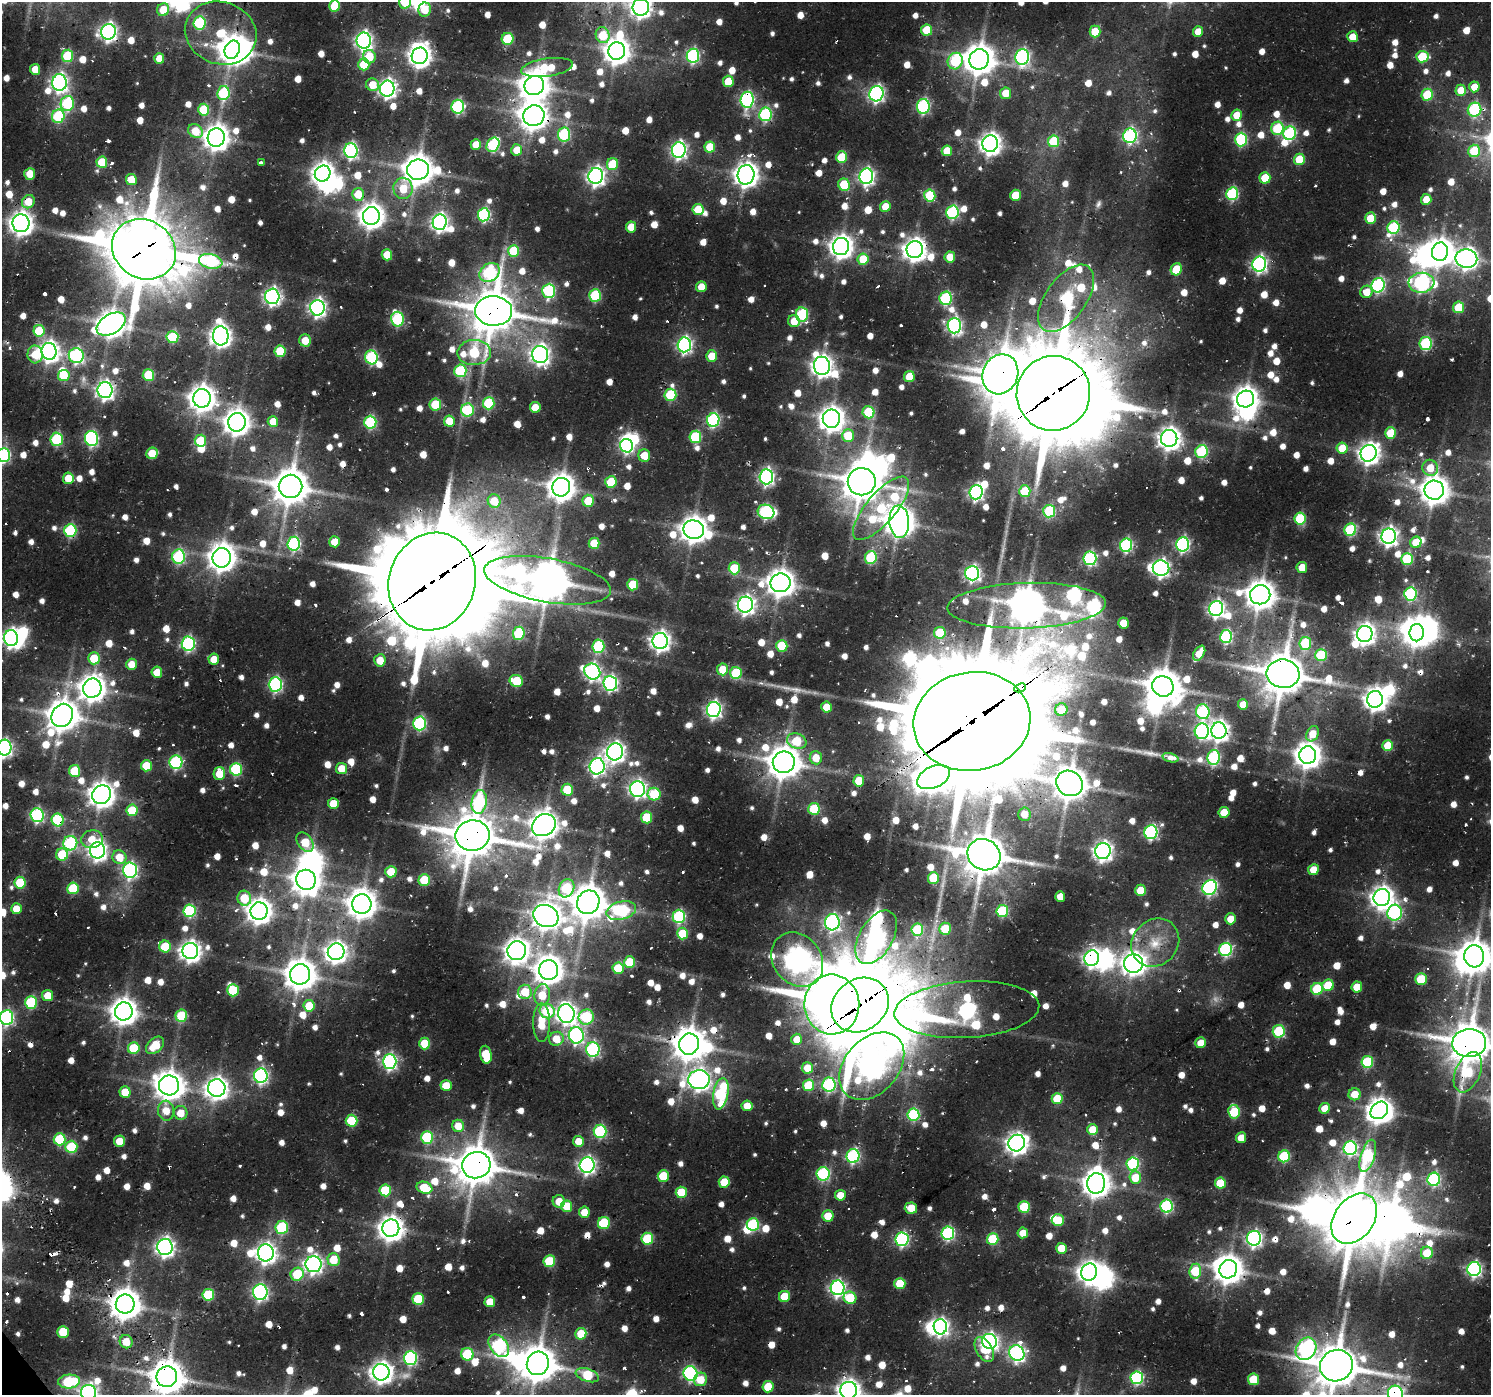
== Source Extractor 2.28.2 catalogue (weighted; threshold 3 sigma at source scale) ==
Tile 7 of 4 x 4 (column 3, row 2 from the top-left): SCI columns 2979-4467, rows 3098-4490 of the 6193 x 6150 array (HDU 1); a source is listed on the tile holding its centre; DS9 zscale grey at full resolution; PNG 1493 x 1397 px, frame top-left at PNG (2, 2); each listed source drawn as its Kron ellipse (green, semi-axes under 4 px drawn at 4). Shown black and unused: <1% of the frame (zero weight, under 2 of 3 exposures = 8% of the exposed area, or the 3 px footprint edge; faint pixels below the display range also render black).
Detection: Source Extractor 2.28.2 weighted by HDU 2 'WHT'; one run over the whole footprint, this tile lists its part. Background 0.0452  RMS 0.0057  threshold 0.0257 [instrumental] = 3 sigma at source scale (4.5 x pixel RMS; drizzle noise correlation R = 1.50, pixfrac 1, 0.0396/0.0396 arcsec/px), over >= 5 px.
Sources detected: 1280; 9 too faint to see at this stretch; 36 inside a brighter object's white glare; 40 cosmic-ray / hot-pixel residue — neither listed nor drawn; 17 inside a brighter listed object's ellipse — not listed separately; of the other 1178, all 500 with FLUX_AUTO >= 10.1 (the completeness limit of this list) listed and drawn (678 fainter detections not listed), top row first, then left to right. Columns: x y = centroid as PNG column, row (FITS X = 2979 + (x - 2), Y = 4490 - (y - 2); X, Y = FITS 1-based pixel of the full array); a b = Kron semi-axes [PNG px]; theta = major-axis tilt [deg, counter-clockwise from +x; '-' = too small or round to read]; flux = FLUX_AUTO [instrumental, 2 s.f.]
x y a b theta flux
405 2 6 6 - 27
335 6 6 5 - 28
641 7 8 8 - 370
163 10 6 6 - 17
425 10 7 6 - 12
199 23 6 6 - 57
927 30 6 5 - 24
1095 31 6 5 - 18
1198 31 5 5 - 10
108 32 8 7 - 240
221 33 36 31 -19 45
603 35 8 7 - 29
1353 37 5 5 - 11
508 39 6 6 - 37
364 41 8 7 - 240
232 50 9 7 66 790
617 51 9 8 - 710
68 56 6 5 - 41
420 56 8 7 - 500
693 56 7 6 - 99
369 57 7 6 - 21
1022 57 8 7 - 160
1422 57 6 5 - 32
159 58 5 5 - 12
979 59 10 9 - 1200
955 61 8 7 - 52
364 64 6 5 - 22
547 67 26 9 8 25
35 69 5 5 - 11
728 81 6 5 - 18
59 83 8 7 - 240
372 85 6 6 - 11
534 86 10 9 - 1100
1474 87 5 5 - 11
387 89 8 7 - 260
1461 90 5 5 - 14
223 93 7 6 - 60
1006 93 6 5 - 13
876 94 8 7 - 170
1427 95 6 5 - 30
747 100 8 6 84 130
67 103 7 6 - 66
923 106 7 6 - 100
458 107 7 6 - 87
204 110 6 5 - 33
1475 110 7 6 - 76
765 114 7 6 - 82
1237 115 5 5 - 14
58 116 7 6 - 54
534 116 11 10 - 860
1277 128 6 6 - 42
195 131 8 6 -34 16
1290 133 7 6 - 78
564 134 7 6 - 58
1130 136 7 6 - 110
216 137 9 8 - 700
1241 140 7 6 - 69
1054 141 6 5 - 34
990 144 8 7 - 450
476 145 5 5 - 12
493 145 7 6 - 77
710 147 5 5 - 20
517 150 6 5 - 11
679 150 8 7 - 200
351 151 7 6 - 130
947 151 5 5 - 15
1474 151 6 6 - 27
842 157 6 5 - 29
1299 159 6 5 - 26
102 162 5 5 - 24
261 163 4 3 - 17
612 164 6 5 - 27
418 170 11 10 - 1100
30 174 6 5 - 14
323 174 8 7 - 470
746 175 10 8 79 620
596 176 8 7 - 280
866 176 8 7 - 200
1265 178 5 5 - 22
131 180 5 5 - 13
844 185 6 5 - 29
403 188 10 9 - 17
358 194 6 6 - 16
1232 194 6 6 - 72
930 195 6 5 - 38
1015 195 5 5 - 19
1426 199 5 5 - 12
28 202 7 6 - 14
885 206 5 5 - 12
698 209 5 5 - 21
952 212 6 6 - 83
484 215 6 6 - 91
371 216 9 8 - 650
1371 218 5 5 - 18
440 222 8 7 - 240
21 223 9 8 - 520
631 227 5 5 - 12
1393 228 6 6 - 59
841 246 8 8 - 540
144 249 33 29 -33 4300
915 249 8 8 - 520
514 251 6 5 - 31
1440 252 9 8 - 770
387 255 5 5 - 15
950 257 5 5 - 11
1466 258 11 9 -12 380
863 259 6 5 - 19
211 261 12 7 -13 66
1259 264 7 7 - 190
1176 269 6 5 - 21
490 273 11 8 38 91
1421 283 13 10 4 170
1378 285 7 6 - 110
701 287 5 5 - 11
549 291 7 6 - 73
1366 292 6 6 - 11
595 295 6 6 - 48
272 296 7 7 - 220
946 298 6 6 - 71
1066 298 38 20 54 120
1459 307 6 5 - 24
317 308 8 7 - 240
494 311 18 15 -2 2200
802 314 7 6 - 67
397 319 7 6 - 73
794 321 6 5 - 13
111 324 16 9 31 840
954 326 7 7 - 170
39 331 6 5 - 27
221 336 9 7 -86 420
172 337 6 6 - 39
305 340 6 5 - 11
1426 344 7 6 - 64
684 345 7 6 - 170
49 351 8 7 - 400
280 351 6 5 - 28
474 352 17 12 2 52
35 354 9 7 -87 16
540 354 8 8 - 320
76 356 7 7 - 120
712 356 5 5 - 16
371 357 7 6 - 81
822 366 9 8 - 430
460 371 6 6 - 54
1000 374 20 17 66 1800
64 375 6 5 - 21
148 375 6 5 - 32
909 377 5 5 - 20
105 390 8 7 - 270
1053 393 37 36 - 7200
670 395 6 6 - 42
202 398 9 9 - 710
1245 399 9 8 - 670
489 403 6 6 - 50
435 404 6 6 - 28
535 407 5 5 - 13
467 410 6 6 - 50
868 412 6 6 - 37
831 419 9 8 - 690
713 420 7 6 - 99
273 421 5 5 - 12
449 421 5 5 - 17
237 422 9 9 - 720
370 422 6 6 - 72
1391 433 6 5 - 24
848 436 6 6 - 22
695 437 6 6 - 50
1169 438 8 8 - 490
57 439 6 6 - 56
92 439 7 6 - 110
200 441 6 6 - 23
626 446 7 6 - 120
1342 448 5 5 - 16
1202 452 6 6 - 59
152 453 6 5 - 18
1369 453 8 8 - 420
4 455 7 6 - 93
644 456 6 6 - 13
1430 468 8 7 - 13
766 477 7 6 - 180
68 478 5 5 - 15
611 482 6 5 - 30
862 482 14 13 - 1700
290 486 12 11 - 1600
561 487 9 9 - 840
1434 490 10 9 - 970
1025 491 6 5 - 29
976 492 7 6 - 170
494 501 7 6 - 16
588 501 6 6 - 21
881 508 39 15 50 55
1049 511 6 6 - 51
766 512 8 7 - 100
1300 518 6 5 - 37
899 522 16 10 -85 1000
70 530 6 6 - 70
694 530 10 9 - 800
1350 530 6 6 - 53
1389 536 8 7 - 290
335 542 5 5 - 14
1416 542 5 5 - 17
594 543 5 5 - 19
294 544 7 6 - 100
1183 544 7 6 - 120
1126 545 6 6 - 96
178 557 7 6 - 81
871 557 6 6 - 48
222 558 10 9 - 810
1090 558 7 6 - 98
1407 559 6 6 - 50
1302 567 5 5 - 11
734 568 6 5 - 27
1161 568 8 7 - 220
972 573 7 7 - 150
548 580 64 22 -10 2100
432 582 49 43 71 11000
781 583 10 9 - 880
633 585 6 5 - 29
1410 594 6 6 - 77
1260 595 10 9 - 1000
745 605 8 7 - 280
1027 606 79 22 2 1800
1216 609 7 7 - 200
1123 623 5 5 - 14
519 633 6 6 - 40
940 633 6 5 - 29
1417 633 9 7 82 730
1365 634 8 7 - 380
1226 637 6 6 - 86
11 638 8 7 - 240
660 641 8 7 - 350
1305 643 6 6 - 40
188 644 7 6 - 110
598 646 7 6 - 60
782 646 6 5 - 29
1199 653 8 5 58 11
1321 655 6 6 - 38
94 658 6 6 - 20
214 659 6 5 - 10
380 660 6 5 - 13
132 664 5 5 - 11
722 669 6 5 - 15
157 672 5 5 - 13
592 672 8 7 - 190
736 673 6 6 - 37
1283 674 16 14 -9 2200
516 681 7 6 - 31
610 683 7 7 - 150
275 684 7 6 - 110
1163 686 11 10 - 1300
92 688 9 9 - 750
1020 688 6 4 26 210
1375 699 8 8 - 510
1243 705 5 5 - 12
826 707 5 5 - 15
714 710 7 7 - 200
1061 710 6 6 - 13
1203 712 7 6 - 79
62 715 12 10 59 1100
972 721 59 49 10 17000
419 723 7 6 - 97
1202 731 8 7 - 120
1219 731 8 7 - 360
1313 734 8 6 65 13
797 741 10 7 -21 27
1388 745 5 5 - 21
4 748 8 7 - 190
615 752 8 8 - 360
1308 755 9 8 - 780
1214 757 7 6 - 82
816 758 6 6 - 12
1170 758 8 4 -15 11
176 762 7 6 - 88
784 762 11 10 - 1300
146 766 5 5 - 20
597 766 8 7 - 200
341 768 5 5 - 12
236 769 6 6 - 60
74 771 6 5 - 26
219 774 6 5 - 17
934 777 17 10 25 1000
859 781 6 5 - 17
1070 783 14 12 -36 1400
638 789 8 7 - 210
567 790 6 5 - 26
654 794 6 6 - 33
102 795 10 9 - 700
479 802 12 7 80 70
333 804 5 5 - 16
814 809 6 5 - 36
132 810 6 5 - 28
1224 812 5 5 - 16
1024 814 7 6 - 10
37 815 7 6 - 110
647 817 6 5 - 27
58 820 6 6 - 54
544 825 12 10 34 930
1151 832 7 6 - 110
472 836 17 15 10 2500
92 839 11 9 12 11
305 842 11 7 -53 20
70 843 7 7 - 84
97 850 8 7 - 300
1103 851 8 7 - 300
62 854 6 6 - 29
984 855 17 15 -32 2100
119 857 7 6 - 14
130 870 7 7 - 150
1313 870 5 5 - 13
391 872 6 5 - 18
933 878 6 5 - 24
306 880 10 9 - 900
424 880 6 5 - 29
20 883 6 5 - 33
1210 887 8 6 53 120
73 888 6 6 - 34
566 888 9 7 64 48
1140 890 6 5 - 16
1060 896 5 5 - 10
244 898 7 6 - 21
1382 898 9 8 - 500
588 902 12 11 - 1500
362 904 10 9 - 900
16 909 5 5 - 11
189 911 6 6 - 69
259 911 9 8 - 650
621 911 15 9 15 82
1002 911 6 6 - 51
1395 913 8 7 - 120
546 916 13 10 -26 890
679 916 6 6 - 79
1230 919 5 5 - 11
832 922 8 7 - 180
945 929 6 6 - 20
917 930 6 6 - 40
682 933 6 5 - 29
876 937 29 17 60 290
1155 943 25 22 46 21
165 947 6 6 - 23
1226 950 6 6 - 98
190 951 8 8 - 410
517 951 9 9 - 600
336 952 8 8 - 420
1474 956 11 10 - 1300
1092 958 8 7 - 230
797 960 29 24 -51 710
629 962 6 5 - 26
1134 963 9 9 - 530
618 968 6 5 - 26
549 970 10 9 - 840
300 974 10 10 - 1100
1421 979 6 5 - 32
1328 985 6 5 - 22
1357 987 5 5 - 13
1317 989 6 6 - 35
233 990 6 5 - 38
525 992 7 6 - 17
48 995 5 5 - 13
542 995 11 7 80 16
31 1002 6 6 - 53
832 1004 30 27 -89 320
860 1005 30 25 36 6600
309 1006 6 5 - 18
967 1010 72 28 3 290
124 1011 9 9 - 780
547 1011 7 7 - 35
566 1013 9 8 - 370
181 1016 6 6 - 28
7 1017 7 6 - 130
586 1017 8 7 - 51
542 1023 19 8 90 19
1279 1031 6 6 - 46
576 1035 8 7 - 170
556 1039 7 7 - 14
797 1039 5 5 - 11
425 1043 6 5 - 22
1201 1043 5 5 - 10
1469 1043 17 14 4 2100
689 1044 10 10 - 1200
155 1045 10 7 42 18
134 1048 6 6 - 28
593 1049 7 6 - 98
486 1055 9 5 -80 23
390 1062 7 7 - 170
1367 1062 6 6 - 53
872 1066 38 27 49 690
807 1068 5 5 - 15
1468 1072 21 12 66 41
261 1076 7 7 - 160
699 1080 11 9 6 420
169 1085 10 10 - 950
446 1085 5 5 - 14
808 1085 6 5 - 34
829 1085 7 6 - 98
217 1088 9 8 - 470
125 1092 5 5 - 17
721 1094 16 7 80 83
1355 1094 6 6 - 13
1057 1099 5 5 - 20
747 1106 5 5 - 11
1325 1108 5 5 - 11
1379 1110 9 8 - 640
166 1111 10 8 -85 10
1234 1112 7 6 - 37
181 1113 7 7 - 11
913 1115 6 6 - 71
352 1121 6 6 - 36
458 1126 6 6 - 11
1093 1130 5 5 - 15
600 1131 6 6 - 76
427 1137 6 6 - 51
1241 1138 5 5 - 11
60 1139 6 6 - 42
119 1141 5 5 - 11
578 1141 5 5 - 12
1017 1143 8 8 - 440
71 1147 6 6 - 42
1350 1148 7 6 - 120
853 1156 7 6 - 110
1284 1156 6 6 - 49
1368 1156 17 7 73 59
1133 1164 6 6 - 76
476 1165 14 13 - 1900
587 1165 7 7 - 210
823 1174 6 6 - 75
663 1176 6 5 - 24
1135 1178 6 6 - 16
1434 1179 7 6 - 91
724 1182 5 5 - 18
1096 1183 10 9 - 800
1220 1183 5 5 - 24
424 1188 8 5 -18 21
385 1190 6 5 - 36
681 1192 6 5 - 24
840 1195 5 5 - 12
559 1201 6 6 - 11
567 1206 6 5 - 21
1166 1206 6 6 - 94
1024 1207 6 5 - 38
911 1208 6 5 - 17
584 1212 5 5 - 11
828 1216 5 5 - 17
1354 1219 28 19 54 3300
1058 1220 6 6 - 26
604 1223 6 6 - 37
753 1224 6 6 - 58
282 1227 6 6 - 56
391 1228 9 8 - 670
948 1233 6 6 - 100
1023 1233 5 5 - 11
1254 1238 7 7 - 190
647 1239 6 6 - 39
902 1239 7 6 - 110
993 1239 6 5 - 40
165 1247 8 7 - 300
1061 1248 5 5 - 16
266 1253 8 8 - 350
1427 1253 6 6 - 18
333 1260 6 6 - 18
549 1261 6 5 - 36
314 1264 8 8 - 260
1228 1269 9 8 - 910
1474 1269 7 6 - 160
1195 1271 7 6 - 28
1089 1272 8 8 - 470
297 1274 7 6 - 32
900 1283 5 5 - 24
838 1288 7 7 - 190
260 1292 7 7 - 170
208 1295 6 6 - 44
785 1296 5 5 - 21
850 1298 6 6 - 32
418 1299 6 5 - 38
490 1302 5 5 - 14
125 1304 9 9 - 1100
940 1327 8 6 -89 210
63 1332 6 5 - 27
581 1334 5 5 - 16
989 1341 7 7 - 240
126 1342 7 6 - 12
499 1346 13 8 -52 120
1306 1349 12 9 56 160
984 1350 14 8 -60 14
1017 1353 8 7 - 180
467 1354 6 6 - 38
410 1358 7 6 - 110
538 1363 12 11 - 1500
1336 1366 17 15 32 2200
381 1372 8 8 - 440
691 1373 7 7 - 120
587 1375 12 6 -20 29
167 1377 10 10 - 1500
1137 1378 6 6 - 92
701 1379 7 6 - 12
1253 1379 6 5 - 24
69 1381 11 7 3 53
768 1387 5 5 - 21
849 1390 8 8 - 500
89 1393 8 7 - 290
1395 1393 8 7 - 150
Overlapping masked pixels (flux is a lower limit): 63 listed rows (the first 20) at x y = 108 32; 979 59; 747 100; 1475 110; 534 116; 28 202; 21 223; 144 249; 915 249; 490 273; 1066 298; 494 311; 954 326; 1000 374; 105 390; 1053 393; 626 446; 152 453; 70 530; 548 580
Isophote crosses this tile's border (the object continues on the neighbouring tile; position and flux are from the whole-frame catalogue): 15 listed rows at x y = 405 2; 335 6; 641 7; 163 10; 4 455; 11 638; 4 748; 1474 956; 7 1017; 1469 1043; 1336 1366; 167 1377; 849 1390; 89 1393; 1395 1393